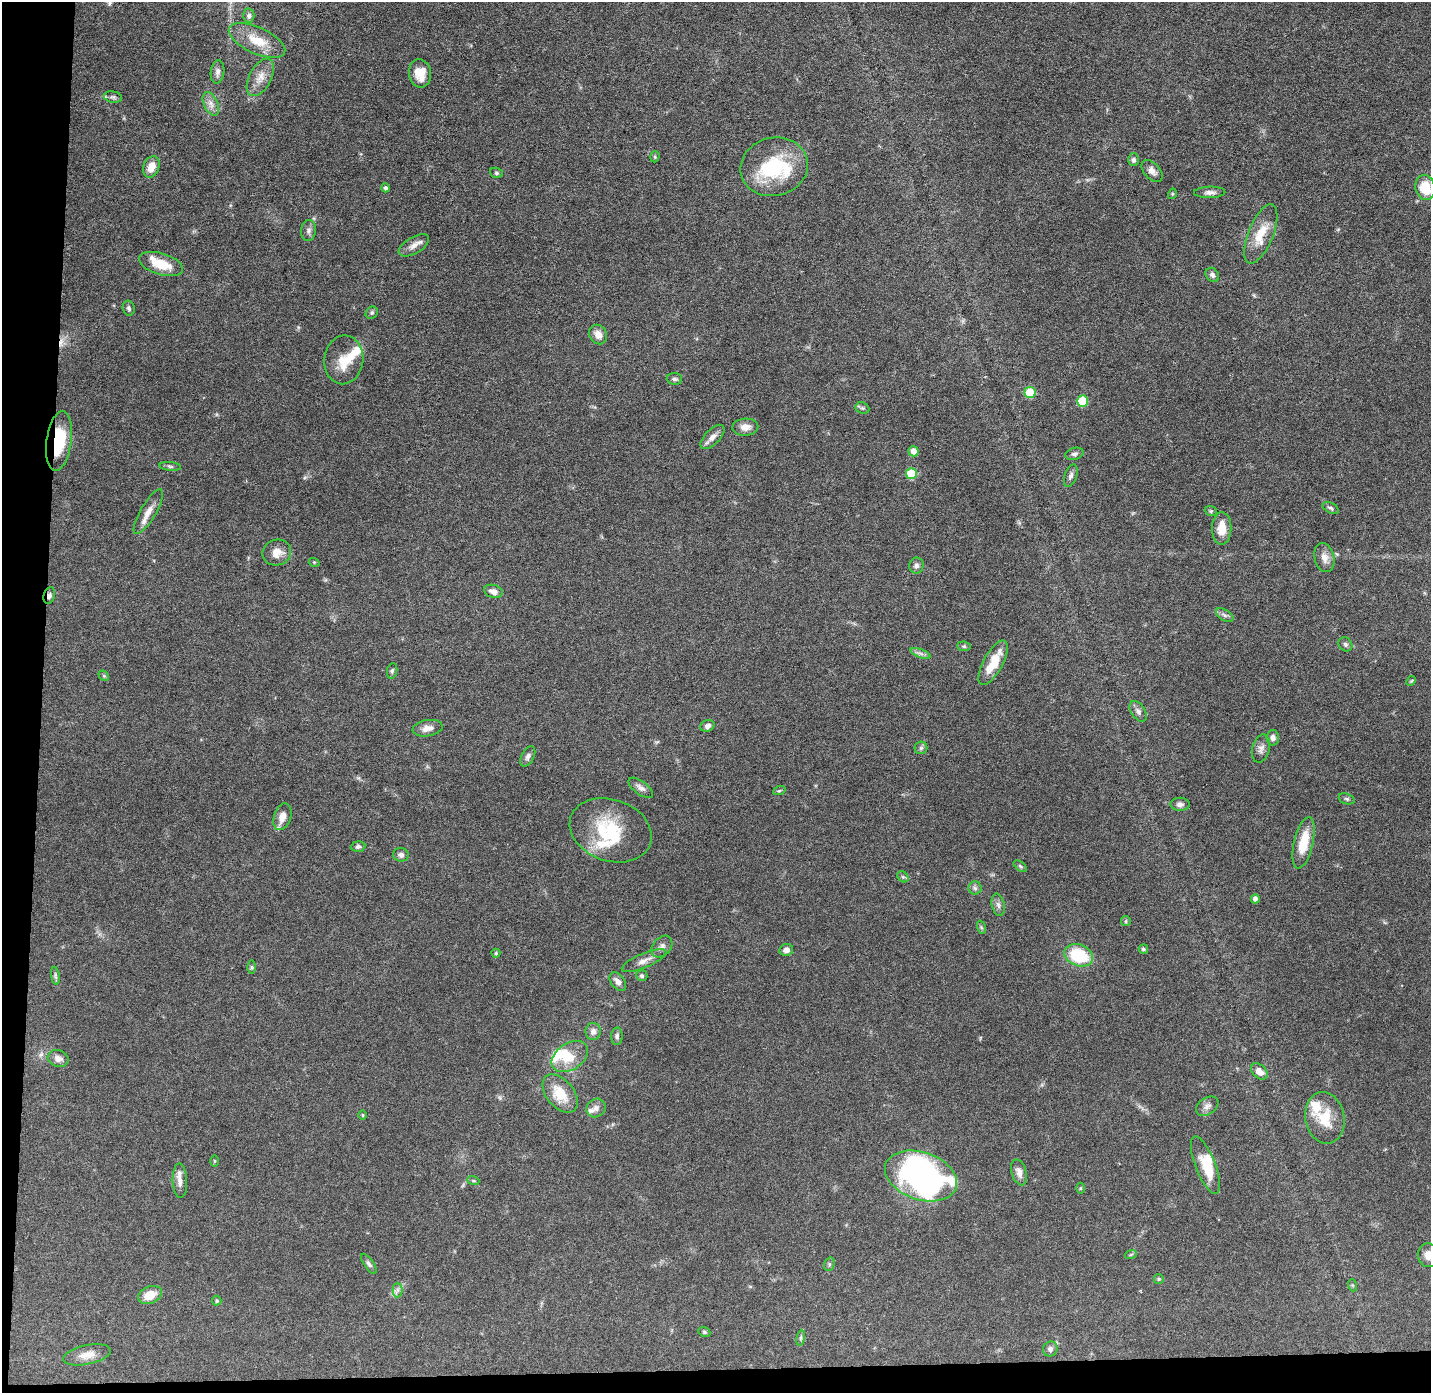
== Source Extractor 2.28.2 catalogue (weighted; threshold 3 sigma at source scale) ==
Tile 7 of 3 x 3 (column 1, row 3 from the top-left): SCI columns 1-1429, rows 73-1463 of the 4288 x 4319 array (HDU 1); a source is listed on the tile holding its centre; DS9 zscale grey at full resolution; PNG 1433 x 1395 px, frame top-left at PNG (2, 2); each listed source drawn as its Kron ellipse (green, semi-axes under 4 px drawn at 4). Shown black and unused: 4% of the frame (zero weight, under 4 of 8 exposures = <1% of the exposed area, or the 3 px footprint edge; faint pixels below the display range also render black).
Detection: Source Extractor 2.28.2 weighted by HDU 2 'WHT'; one run over the whole footprint, this tile lists its part. Background 0.0817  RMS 0.0032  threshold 0.0133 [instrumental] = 3 sigma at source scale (4.09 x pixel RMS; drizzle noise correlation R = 1.36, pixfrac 0.8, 0.05/0.05 arcsec/px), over >= 5 px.
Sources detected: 134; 4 inside a brighter object's white glare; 1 cosmic-ray / hot-pixel residue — neither listed nor drawn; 10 inside a brighter listed object's ellipse — not listed separately; the other 119 listed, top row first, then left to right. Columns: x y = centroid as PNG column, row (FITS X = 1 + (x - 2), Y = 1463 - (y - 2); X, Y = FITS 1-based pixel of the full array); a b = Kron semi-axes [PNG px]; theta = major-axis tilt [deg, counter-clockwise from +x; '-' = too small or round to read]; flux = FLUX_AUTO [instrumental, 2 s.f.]
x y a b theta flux
249 15 7 5 88 0.77
257 40 30 13 -25 6.6
218 72 12 6 82 1.2
420 73 14 11 -81 4.4
260 77 20 11 62 3.4
113 97 9 5 -9 0.76
211 104 12 7 -65 1.8
655 157 5 4 - 0.4
1134 160 6 5 - 0.95
151 167 11 8 69 3.6
774 167 34 29 15 21
1152 171 13 8 -48 1.7
496 173 6 5 - 0.49
1425 187 12 9 -78 8.5
385 188 4 4 - 0.66
1210 192 16 5 1 1.3
1172 194 5 3 - 0.32
308 231 10 7 80 1.1
1261 234 31 12 68 7.1
414 245 17 8 30 2
161 264 23 10 -17 7.2
1212 275 8 6 -50 0.96
129 308 7 6 - 0.78
372 313 7 5 46 0.55
598 334 10 8 -56 2.4
344 360 24 19 83 6.9
674 379 7 6 - 0.71
1030 392 5 5 - 9.9
1083 401 5 5 - 12
862 408 7 5 -21 0.58
745 427 13 8 3 2.3
712 437 15 7 45 1.9
59 441 30 12 82 13
914 451 5 5 - 2.8
1074 454 9 6 14 0.82
170 466 11 4 -5 0.6
911 474 5 5 - 8.9
1071 476 12 6 70 1.1
1331 508 8 5 -28 0.69
1211 511 6 5 - 0.49
148 512 25 7 59 3.2
1222 528 16 9 89 4.6
277 553 14 13 - 3.3
1324 558 15 10 -76 2.4
314 562 5 3 - 0.3
916 566 8 7 - 0.98
493 591 9 6 -15 1.8
49 595 8 5 73 0.98
1225 615 10 5 -33 0.9
1345 644 7 6 - 0.79
964 646 7 5 -8 0.48
921 653 10 3 -21 0.9
993 663 25 9 61 7.2
392 671 8 5 79 0.58
104 676 6 4 -44 0.43
1411 681 5 4 - 0.3
1138 711 11 7 -57 1.3
707 726 7 5 23 1.1
428 728 15 8 9 2.3
1273 738 8 6 -90 1.2
921 748 6 6 - 0.61
1261 749 14 8 76 1.6
528 756 11 6 62 1.1
641 788 14 6 -37 1.3
779 791 6 4 19 0.42
1347 799 8 5 -19 0.58
1180 804 9 6 -2 1.2
282 817 14 8 72 3
611 830 42 31 -19 19
1304 843 26 9 77 7.5
358 847 7 5 5 0.74
401 855 8 7 - 1.1
1020 866 8 4 -36 0.43
903 877 6 5 - 0.51
975 888 6 6 - 0.77
1255 899 4 4 - 0.99
998 905 11 6 -78 1.1
1126 921 5 4 - 0.37
981 927 7 4 -71 0.41
662 947 12 8 48 1.5
1143 949 5 4 - 0.62
786 950 7 6 - 1.4
496 953 4 4 - 0.37
1079 955 15 10 -21 15
644 961 24 7 23 2.4
252 967 7 4 -90 0.44
55 976 9 4 -81 0.66
642 976 5 5 - 0.71
618 981 10 6 -52 1.9
593 1031 8 7 - 1.4
617 1036 8 6 87 0.79
570 1056 20 13 34 5.4
58 1059 10 8 -18 1.8
1259 1071 9 6 -42 2.3
560 1094 22 13 -50 7
1207 1106 12 8 33 1.4
596 1108 10 9 - 1.3
363 1115 4 3 - 0.27
1325 1118 26 19 -80 8.1
214 1161 6 4 -90 0.3
1205 1165 30 10 -68 5.6
1019 1172 13 7 -73 1.9
921 1176 37 23 -19 65
473 1180 6 4 -20 0.43
180 1181 17 7 -87 1.9
1080 1188 5 3 - 0.3
1131 1254 6 3 20 0.37
1429 1255 12 11 - 2.8
369 1264 12 5 -56 0.91
829 1264 7 5 72 0.6
1159 1279 5 4 - 0.37
1352 1285 6 4 -71 0.38
397 1290 7 5 90 0.81
150 1295 12 8 23 4.5
217 1301 5 4 - 0.4
704 1332 6 4 -21 0.47
801 1338 8 4 82 0.54
1050 1349 8 7 - 1.2
87 1355 24 9 12 3.3
Overlapping masked pixels (flux is a lower limit): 2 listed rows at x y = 59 441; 49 595
Isophote crosses this tile's border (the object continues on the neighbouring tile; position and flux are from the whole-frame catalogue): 2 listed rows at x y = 1425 187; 1429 1255